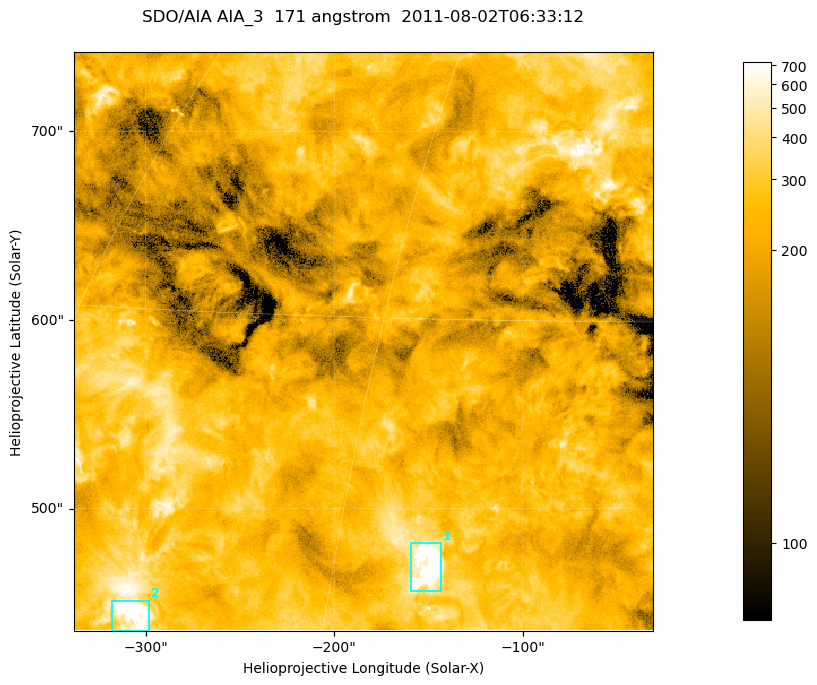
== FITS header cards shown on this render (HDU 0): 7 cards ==
TELESCOP= 'SDO/AIA '
INSTRUME= 'AIA_3   '
WAVELNTH=                  171
WAVEUNIT= 'angstrom'
DATE-OBS= '2011-08-02T06:33:12.35'
CTYPE1  = 'HPLN-TAN'
CTYPE2  = 'HPLT-TAN'

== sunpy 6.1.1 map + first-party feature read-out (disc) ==
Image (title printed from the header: SDO/AIA AIA_3  171 angstrom  2011-08-02T06:33:12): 512 x 512 px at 0.599 arcsec/px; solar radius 945 arcsec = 1577 px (partial field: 3.4% of the solar disc is inside the frame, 100% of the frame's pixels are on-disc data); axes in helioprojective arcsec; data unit not stated in the header (colour bar unlabelled)
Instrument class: DISC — disc imager (sunpy class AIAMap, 171 A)
Bright regions (active regions / flare kernels): reference = the on-disc median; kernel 5 px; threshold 5 sigma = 374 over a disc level ~231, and >= 1.15x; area >= 262 px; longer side >= 6 px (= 3.6 arcsec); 2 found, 2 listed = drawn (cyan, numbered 1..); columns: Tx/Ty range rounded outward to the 2 arcsec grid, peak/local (2 s.f.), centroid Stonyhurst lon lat
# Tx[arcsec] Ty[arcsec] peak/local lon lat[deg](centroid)
1 -160..-142 456..482 7.3 -11 +35
2 -318..-298 434..452 4.7 -23 +33